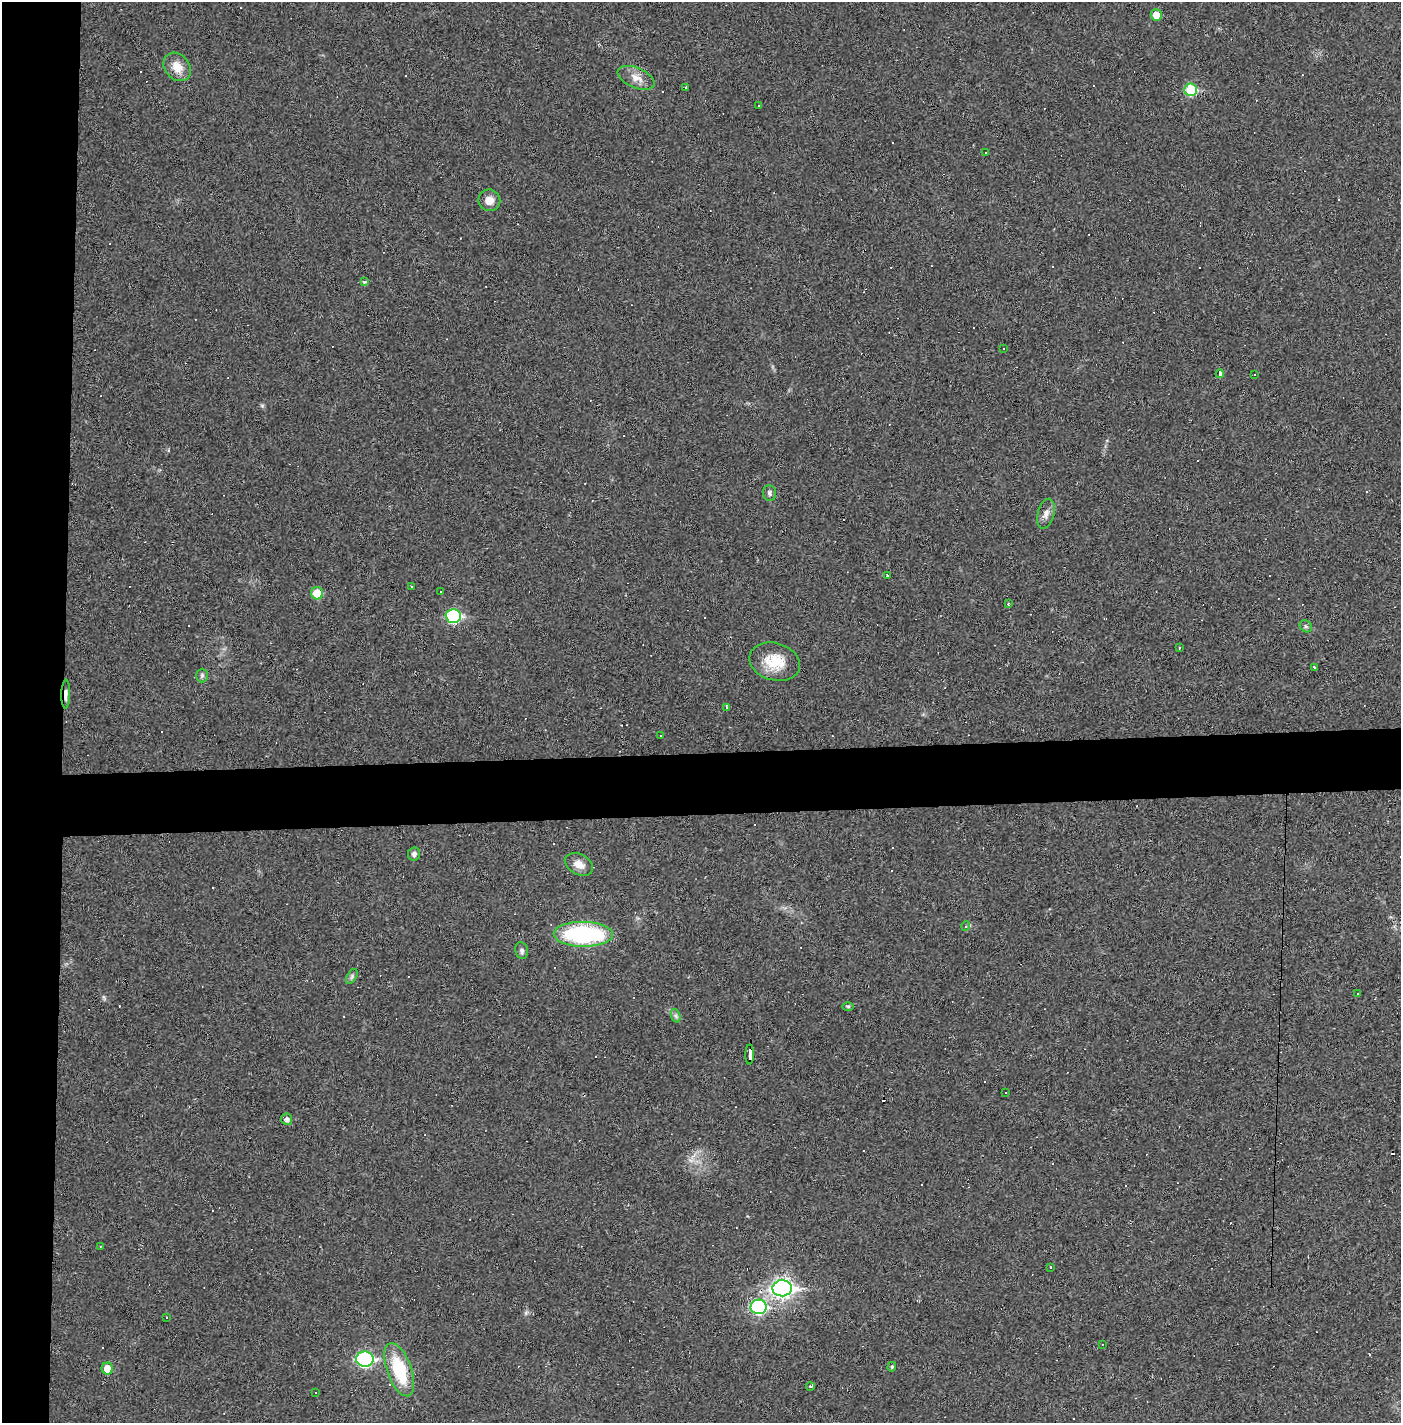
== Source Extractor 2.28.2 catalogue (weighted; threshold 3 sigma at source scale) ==
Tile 4 of 3 x 3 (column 1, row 2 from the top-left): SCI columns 34-1432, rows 1435-2855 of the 4277 x 4302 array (HDU 1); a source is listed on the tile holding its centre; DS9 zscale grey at full resolution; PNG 1403 x 1425 px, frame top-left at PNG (2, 2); each listed source drawn as its Kron ellipse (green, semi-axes under 4 px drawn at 4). Shown black and unused: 9% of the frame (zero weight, under 2 of 3 exposures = <1% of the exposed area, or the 3 px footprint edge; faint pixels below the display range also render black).
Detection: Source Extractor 2.28.2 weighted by HDU 2 'WHT'; one run over the whole footprint, this tile lists its part. Background 0.0281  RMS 0.0061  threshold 0.0273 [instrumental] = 3 sigma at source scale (4.5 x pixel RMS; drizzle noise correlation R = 1.50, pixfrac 1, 0.05/0.05 arcsec/px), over >= 5 px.
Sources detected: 102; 50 cosmic-ray / hot-pixel residue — neither listed nor drawn; the other 52 listed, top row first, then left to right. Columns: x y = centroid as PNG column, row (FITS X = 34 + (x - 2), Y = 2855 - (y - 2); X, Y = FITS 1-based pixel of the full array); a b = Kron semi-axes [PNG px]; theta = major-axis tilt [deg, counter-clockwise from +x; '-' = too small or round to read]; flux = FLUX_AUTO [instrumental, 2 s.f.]
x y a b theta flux
1156 15 6 5 - 7.3
177 67 15 12 -50 8.2
636 78 19 10 -23 6.1
686 88 3 2 - 0.63
1191 90 6 6 - 27
759 106 3 2 - 0.42
985 153 2 2 - 0.38
489 200 11 10 - 5.4
365 282 4 3 - 1.6
1004 348 2 2 - 0.55
1220 374 4 4 - 35
1255 375 3 3 - 1.5
769 493 8 6 -86 1.5
1046 514 15 8 75 3.9
888 576 4 2 - 0.71
411 586 3 3 - 2.9
441 591 3 3 - 1.3
317 593 6 6 - 13
1008 604 3 3 - 0.48
453 616 7 7 - 66
1306 626 7 5 -44 1.2
1179 648 3 3 - 0.93
775 662 26 18 -17 16
1314 667 3 3 - 7.9
202 675 7 5 89 1.2
66 694 14 4 89 2.8
726 707 4 3 - 3.1
661 736 3 2 - 0.5
414 854 6 6 - 1.8
579 864 15 10 -28 5.5
966 926 5 4 - 0.75
583 934 29 12 -1 79
522 950 8 6 -80 1.8
352 976 8 4 60 1.3
1358 994 3 3 - 1.4
848 1006 6 4 -1 0.72
676 1016 7 4 -71 1.3
750 1054 10 3 89 130
1006 1093 3 2 - 0.51
287 1119 5 5 - 2.1
100 1246 3 2 - 0.38
1050 1267 3 2 - 0.39
782 1288 10 8 2 260
759 1307 8 7 - 82
166 1317 3 3 - 6.1
1102 1344 2 2 - 0.52
365 1359 8 7 - 93
892 1367 5 4 - 0.92
107 1369 6 5 - 7.1
399 1370 28 12 -70 32
810 1386 4 3 - 0.56
315 1392 3 3 - 1.1
Overlapping masked pixels (flux is a lower limit): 3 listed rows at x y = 1220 374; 66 694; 750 1054
Unlisted compact peaks at least as high as the median listed source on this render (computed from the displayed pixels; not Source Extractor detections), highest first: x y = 262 406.